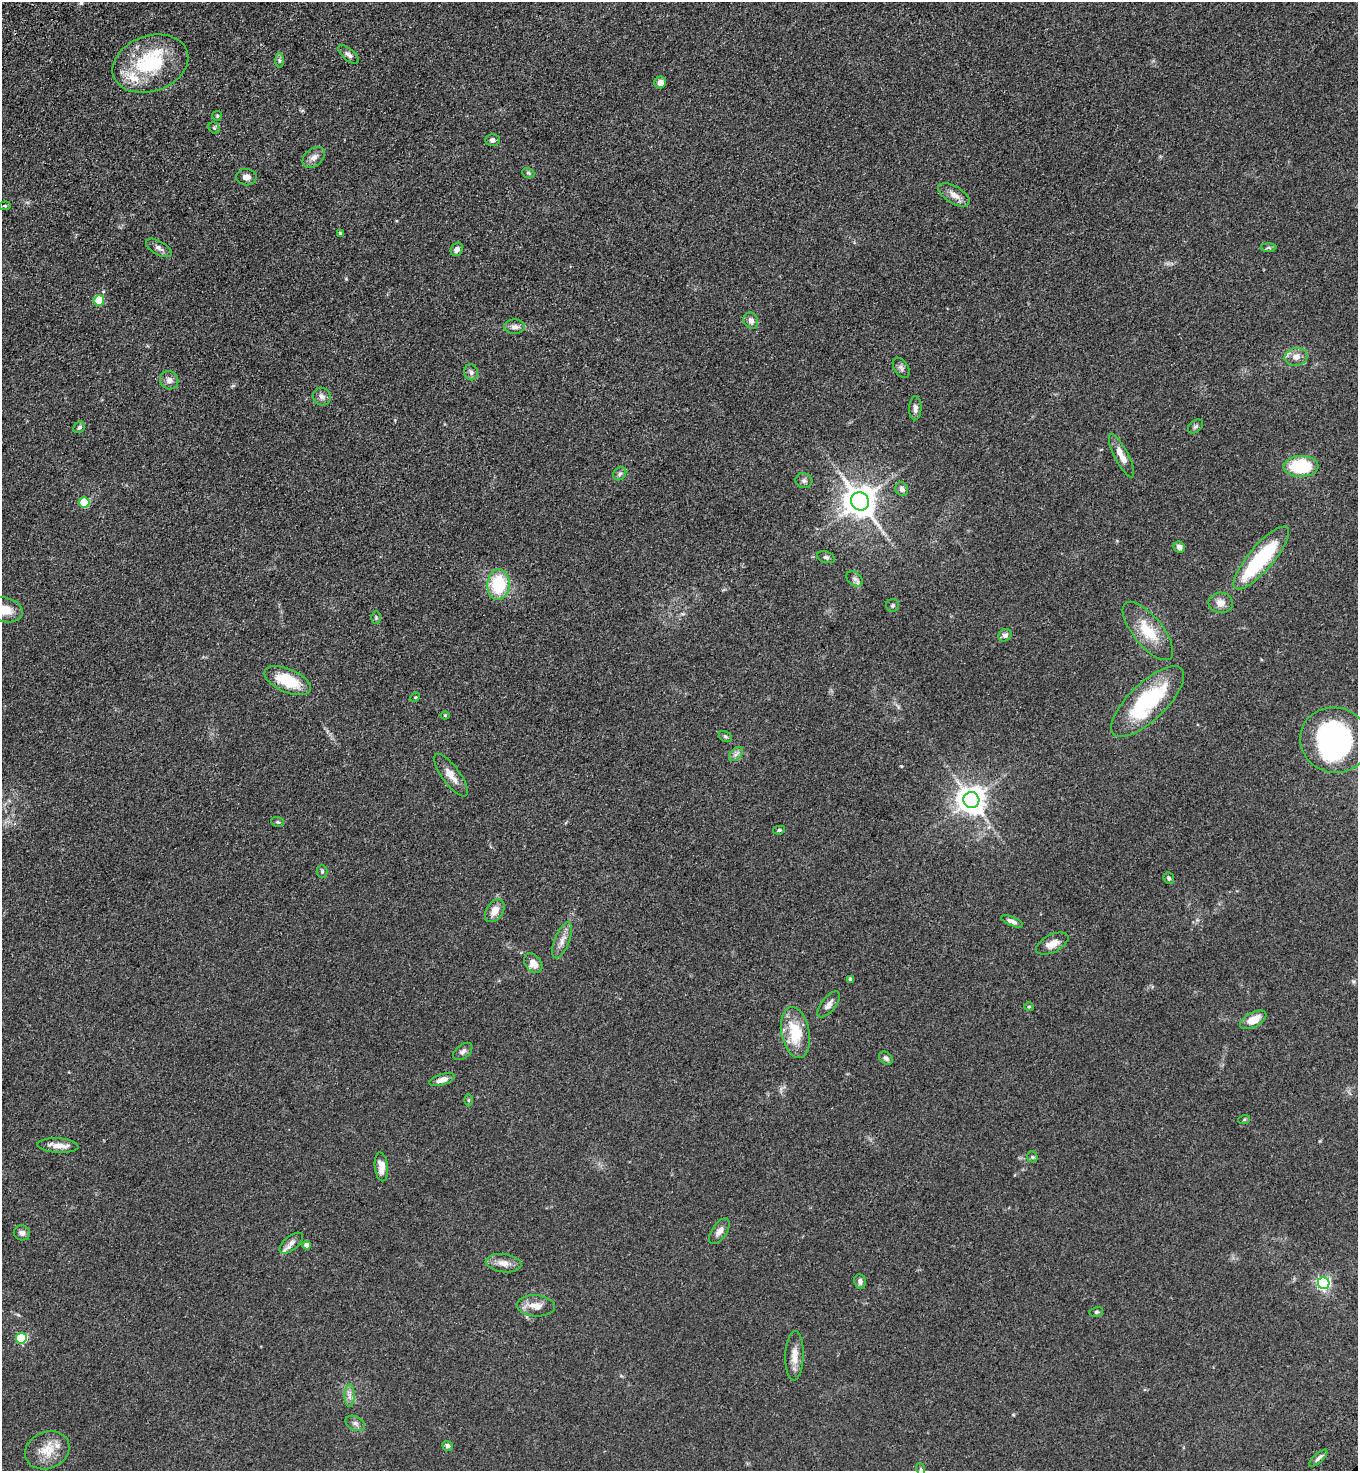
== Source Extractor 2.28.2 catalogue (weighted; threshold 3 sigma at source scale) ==
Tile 11 of 4 x 4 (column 3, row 3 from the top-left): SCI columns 3088-4443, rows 1569-3037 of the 6036 x 6074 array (HDU 1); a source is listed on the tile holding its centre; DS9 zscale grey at full resolution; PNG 1360 x 1473 px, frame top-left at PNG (2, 2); each listed source drawn as its Kron ellipse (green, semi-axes under 4 px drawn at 4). Shown black and unused: <1% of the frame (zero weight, under 3 of 4 exposures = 6% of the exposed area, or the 3 px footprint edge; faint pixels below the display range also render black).
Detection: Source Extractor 2.28.2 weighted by HDU 2 'WHT'; one run over the whole footprint, this tile lists its part. Background 0.0845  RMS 0.0065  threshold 0.0292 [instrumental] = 3 sigma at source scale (4.5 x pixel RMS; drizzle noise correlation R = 1.50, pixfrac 1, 0.05/0.05 arcsec/px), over >= 5 px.
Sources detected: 101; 3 inside a brighter object's white glare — neither listed nor drawn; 5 inside a brighter listed object's ellipse — not listed separately; the other 93 listed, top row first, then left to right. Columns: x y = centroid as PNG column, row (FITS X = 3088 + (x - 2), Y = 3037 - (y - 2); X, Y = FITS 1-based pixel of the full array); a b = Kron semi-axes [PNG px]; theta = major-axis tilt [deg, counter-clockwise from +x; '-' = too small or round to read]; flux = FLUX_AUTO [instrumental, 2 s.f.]
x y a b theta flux
349 55 13 6 -41 2.2
279 60 7 4 -89 1.2
150 64 39 27 19 47
660 82 6 5 - 3.9
217 116 5 4 - 0.75
214 128 6 5 - 0.99
492 140 7 6 - 1.6
314 157 13 8 40 4
528 173 6 4 -21 0.98
246 177 10 8 -9 3.4
954 195 17 8 -31 5
5 206 6 4 5 0.83
340 233 4 4 - 1.4
159 248 14 6 -30 2.6
1269 248 8 4 0 1
457 249 7 5 57 2.3
99 300 5 5 - 26
751 321 8 7 - 3.1
515 327 10 7 1 3.2
1296 357 11 9 12 4.8
901 368 11 7 -58 2
471 372 8 7 - 2
169 380 9 9 - 3
322 397 9 8 - 2.9
915 408 12 6 88 2.6
1196 426 8 6 38 1.5
79 427 6 5 - 1.4
1122 456 24 7 -63 6.6
1301 466 17 10 2 38
620 474 7 6 - 1.6
804 481 8 7 - 1.9
902 489 7 6 - 2
860 501 9 8 - 1200
84 502 5 5 - 29
1179 547 6 5 - 3
826 557 9 5 -18 1.5
1261 558 40 12 49 58
855 579 9 6 -41 2.2
498 584 15 11 86 33
1221 603 12 10 -5 5.4
892 606 6 6 - 1.2
5 610 18 12 -14 10
376 617 6 5 - 0.92
1148 631 35 14 -51 19
1005 635 7 6 - 2.6
288 681 25 11 -23 23
415 697 5 4 - 0.7
1148 702 47 18 44 57
445 715 4 4 - 0.61
725 737 7 5 -34 1
1335 740 35 32 -16 130
736 754 8 5 45 2
451 775 25 9 -53 6.8
971 800 8 8 - 780
278 822 6 5 - 0.93
779 830 6 4 10 1
322 871 6 5 - 1.1
1169 878 6 5 - 1.1
495 911 12 8 56 6.4
1012 921 12 4 -23 2.4
562 940 19 7 68 5
1052 944 17 9 27 5.6
533 963 11 7 -52 5.4
850 979 4 4 - 2.6
829 1004 15 7 52 3.4
1029 1007 5 4 - 0.72
1253 1020 14 7 28 9.6
795 1032 26 14 -79 22
463 1051 11 6 39 2.2
886 1058 8 5 -43 1.9
442 1080 13 5 17 4.3
469 1100 6 4 -90 0.83
1244 1120 6 4 20 0.66
58 1146 20 7 -3 6.2
1032 1157 6 5 - 0.84
381 1167 14 6 -84 6.5
719 1231 14 7 56 4.1
22 1233 8 7 - 2.4
291 1243 14 7 39 3
307 1245 4 4 - 4.6
503 1263 18 9 -7 5.4
860 1281 7 6 - 2.1
1324 1283 6 6 - 130
536 1306 19 10 -4 7.3
1096 1312 7 5 14 1
21 1338 5 5 - 48
794 1356 25 9 88 7.1
349 1395 11 5 -90 2.7
355 1423 10 6 -28 2.3
447 1446 5 5 - 1.9
47 1450 23 18 23 12
1318 1458 12 4 43 1.7
921 1469 6 4 -71 0.8
Isophote crosses this tile's border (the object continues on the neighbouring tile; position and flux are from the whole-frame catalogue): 1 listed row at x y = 5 610